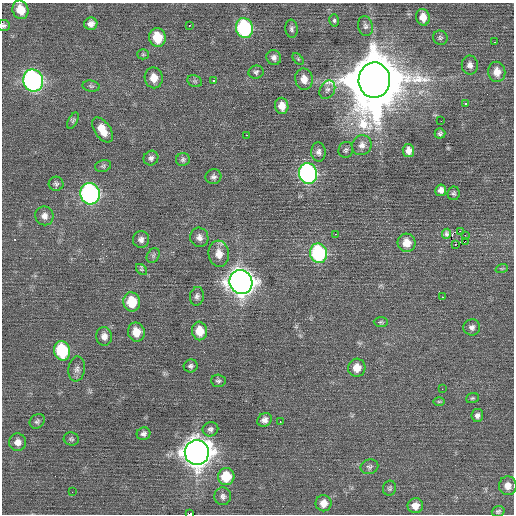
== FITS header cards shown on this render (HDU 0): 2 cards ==
NAXIS1  =                  512 / Axis length
NAXIS2  =                  512 / Axis length

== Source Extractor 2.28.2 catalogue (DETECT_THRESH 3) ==
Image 512 x 512 px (HDU 0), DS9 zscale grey, 1 PNG px = 1 image px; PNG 516 x 516 px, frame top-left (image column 1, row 512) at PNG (2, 3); each listed source drawn as its Kron ellipse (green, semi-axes under 4 px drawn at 4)
Background 0.107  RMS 0.75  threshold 2.26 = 3 sigma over >= 5 px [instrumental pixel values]
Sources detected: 98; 1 with non-positive FLUX_AUTO (blend fragments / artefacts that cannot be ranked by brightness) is neither listed nor drawn; the other 97 listed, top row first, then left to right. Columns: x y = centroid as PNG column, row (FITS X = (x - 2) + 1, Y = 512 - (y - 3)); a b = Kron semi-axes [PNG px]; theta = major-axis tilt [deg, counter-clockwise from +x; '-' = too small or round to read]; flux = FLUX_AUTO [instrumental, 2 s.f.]
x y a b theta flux
20 10 9 8 - 830
423 17 8 6 -80 490
334 20 6 5 - 89
91 24 6 6 - 270
4 25 6 5 - 94
189 25 3 2 - 130
365 26 10 7 -79 180
244 28 10 8 -76 6200
292 29 9 6 -84 140
157 37 9 8 - 1300
440 38 7 7 - 120
495 42 3 2 - 110
143 54 5 5 - 78
274 58 8 7 - 190
298 59 7 4 -46 72
470 65 9 8 - 230
256 72 7 6 - 120
497 72 10 8 -83 560
154 78 10 9 - 580
304 79 10 8 -78 510
33 80 11 10 - 16000
374 80 18 16 89 510000
195 81 7 5 -21 97
214 81 3 2 - 370
91 86 9 5 -8 110
327 90 10 7 61 190
465 104 3 3 - 810
282 106 8 6 -82 460
73 120 9 4 63 110
441 121 2 2 - 160
103 130 14 8 -55 710
440 133 5 5 - 110
246 135 2 2 - 260
362 145 10 9 - 310
346 150 8 7 - 130
408 151 6 5 - 310
318 152 9 7 -87 200
151 158 7 7 - 160
183 159 7 6 - 120
103 166 8 5 15 100
308 173 10 9 - 12000
213 177 8 7 - 160
56 184 7 7 - 130
441 190 6 5 - 250
454 193 7 6 - 100
90 194 10 9 - 14000
44 216 9 9 - 290
460 231 3 2 - 360
335 234 2 2 - 350
447 234 5 4 - 130
465 235 2 2 - 430
199 237 10 9 - 260
141 239 8 8 - 210
465 241 2 2 - 11
407 243 9 9 - 650
455 244 3 2 - 74
319 253 10 8 -78 6200
219 254 13 10 -83 550
153 255 8 6 56 100
502 268 6 4 19 73
141 269 6 4 -45 78
241 282 12 11 - 58000
197 296 9 7 81 170
442 297 2 2 - 270
132 302 9 8 - 1500
381 322 7 5 0 84
472 327 8 8 - 200
199 331 9 7 -83 820
136 332 9 8 - 730
104 336 9 8 - 300
62 351 10 8 -77 3100
191 366 7 6 - 140
357 368 9 8 - 590
77 369 12 8 82 240
218 381 7 6 - 120
442 389 2 2 - 31
472 398 6 5 - 78
439 401 6 4 0 65
477 415 6 6 - 170
264 420 7 6 - 230
37 421 8 6 43 120
280 422 3 2 - 150
210 429 8 7 - 160
143 434 7 6 - 160
71 439 7 6 - 100
18 442 9 8 - 330
197 452 12 12 - 69000
369 467 9 7 20 140
226 477 8 8 - 1500
508 486 9 9 - 390
390 488 7 6 - 110
72 492 2 2 - 38
223 496 9 8 - 190
324 503 8 8 - 460
415 506 8 7 - 430
498 511 6 5 - 97
190 514 4 2 - 1300
At the frame edge (FLAGS 8, measured only in part): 2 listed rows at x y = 4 25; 190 514
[1 non-positive-flux detection neither listed nor drawn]